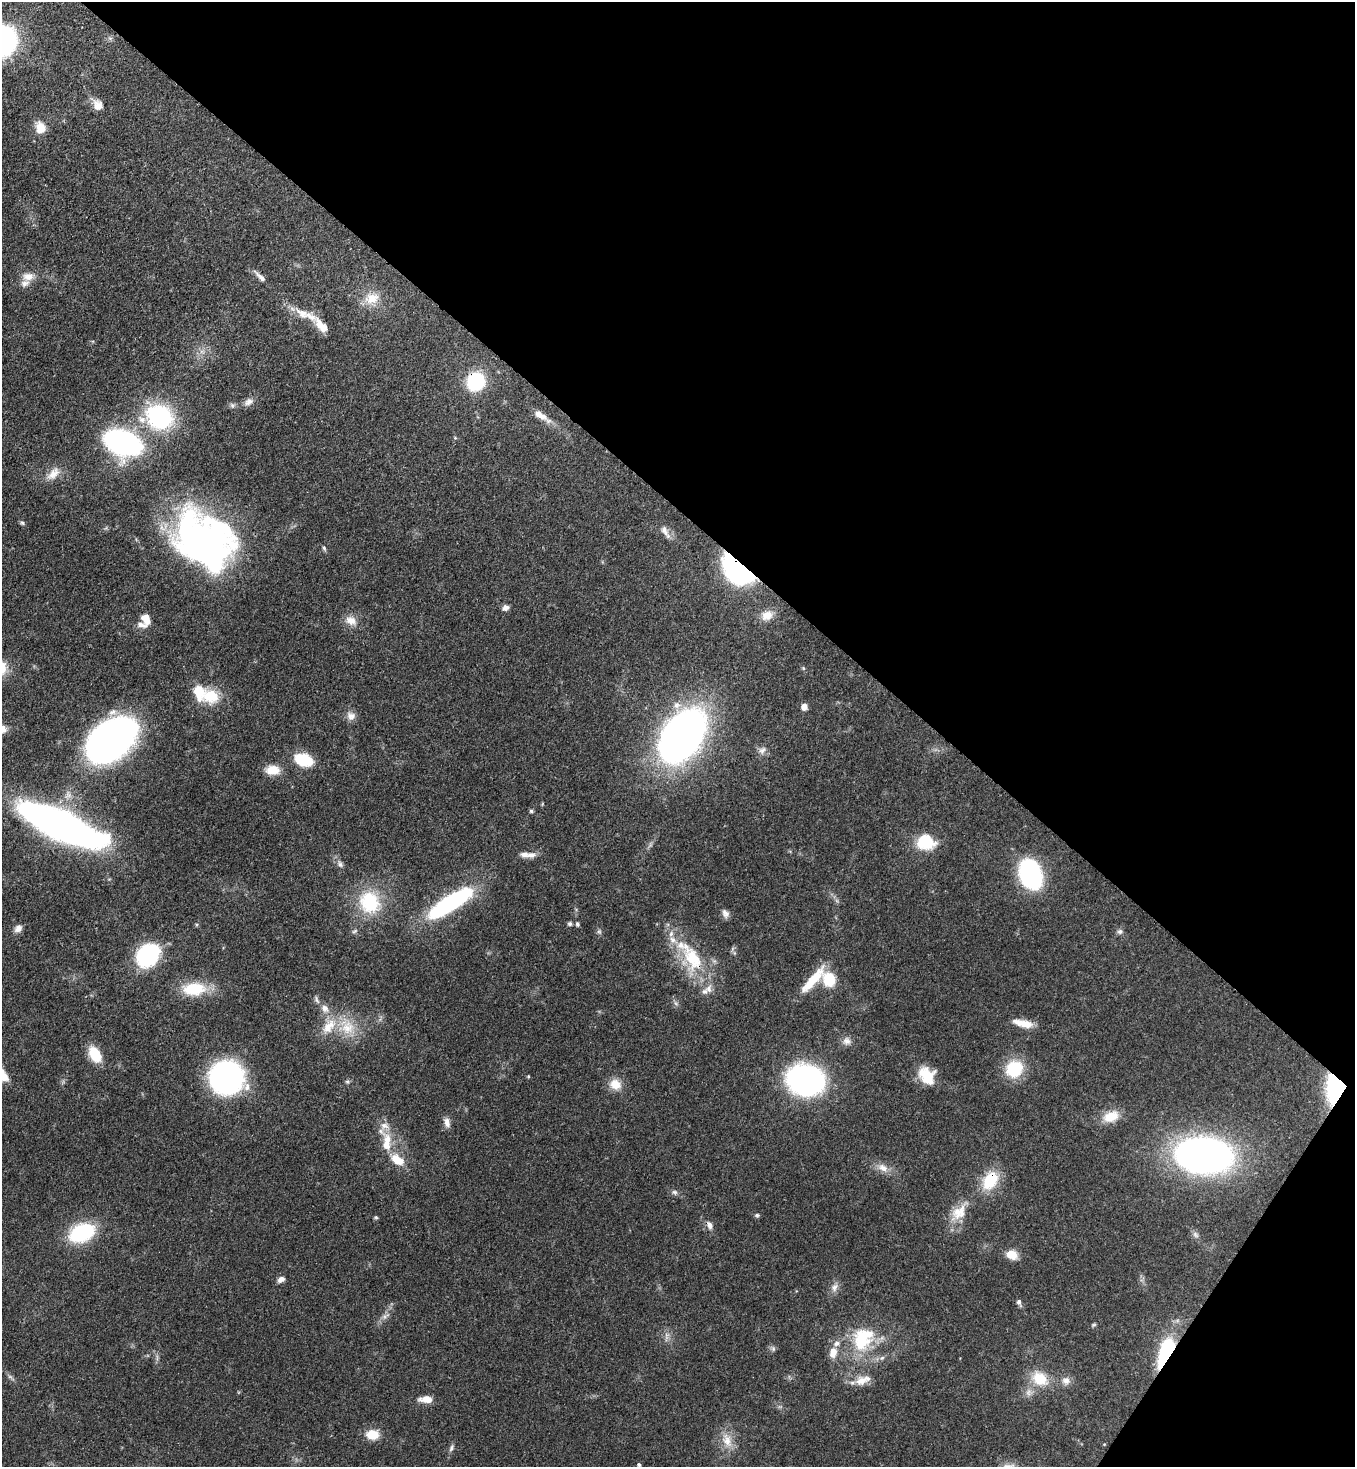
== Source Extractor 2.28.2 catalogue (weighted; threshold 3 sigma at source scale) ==
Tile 8 of 4 x 4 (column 4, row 2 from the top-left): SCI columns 4286-5638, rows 2990-4454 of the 6002 x 5979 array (HDU 1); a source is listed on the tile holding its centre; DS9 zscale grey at full resolution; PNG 1357 x 1469 px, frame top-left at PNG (2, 2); no overlay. Shown black and unused: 37% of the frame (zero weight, under 3 of 4 exposures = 7% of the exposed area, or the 3 px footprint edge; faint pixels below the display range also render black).
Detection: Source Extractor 2.28.2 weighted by HDU 2 'WHT'; one run over the whole footprint, this tile lists its part. Background 0.0889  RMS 0.0039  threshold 0.0176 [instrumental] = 3 sigma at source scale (4.5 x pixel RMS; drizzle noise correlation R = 1.50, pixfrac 1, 0.05/0.05 arcsec/px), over >= 5 px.
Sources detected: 128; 6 too faint to see at this stretch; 2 inside a brighter object's white glare — not listed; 17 inside a brighter listed object's ellipse — not listed separately; the other 103 listed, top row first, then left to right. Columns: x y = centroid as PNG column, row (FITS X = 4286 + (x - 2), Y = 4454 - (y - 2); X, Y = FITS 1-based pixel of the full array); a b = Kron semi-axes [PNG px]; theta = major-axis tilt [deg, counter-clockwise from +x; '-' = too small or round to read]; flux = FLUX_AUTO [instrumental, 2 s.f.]
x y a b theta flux
97 105 15 11 -56 3.9
40 128 13 10 -73 6.1
28 276 17 11 2 4.1
260 276 20 6 -44 2.3
372 298 22 17 14 7.7
302 313 23 12 -31 6.8
476 382 15 14 - 28
249 402 14 8 34 2.2
232 405 7 7 - 0.99
541 415 23 8 -34 5.1
160 417 28 25 -24 44
123 442 21 14 -19 180
53 474 23 12 46 5
22 523 7 5 -35 0.73
664 530 17 9 -64 2.9
201 539 75 43 5 130
324 548 6 5 - 0.7
737 569 30 18 -44 82
505 608 8 6 11 1.9
767 615 16 13 21 4.9
146 619 12 9 -59 4.2
351 621 16 12 -30 4.2
803 668 6 4 -46 0.52
211 696 22 20 -28 12
804 707 6 6 - 2.5
113 712 13 8 24 2.7
351 716 13 11 -36 2.7
682 736 39 24 55 290
110 741 35 23 40 250
762 750 12 9 47 2.1
304 760 15 9 -18 20
272 770 16 10 0 6.3
542 804 6 3 72 0.35
531 811 5 4 - 0.66
60 825 52 15 -25 450
925 841 15 13 -17 19
531 855 14 9 4 2.5
340 864 9 6 -73 1.3
1030 874 21 14 -69 77
370 902 31 27 -59 23
450 903 43 12 33 65
725 913 11 8 -64 1.9
570 924 6 5 - 0.76
577 924 6 5 - 0.7
197 925 5 5 - 0.51
18 929 10 8 36 2.2
354 931 8 5 27 0.85
599 931 6 6 - 0.77
1120 931 8 7 - 1.2
734 953 6 4 72 0.58
147 955 14 11 44 72
693 959 45 26 -73 25
829 979 15 13 -69 12
812 980 41 10 49 12
194 989 28 15 3 15
317 1000 12 5 -71 1.1
676 1003 7 6 - 1
325 1008 12 9 -47 3.1
1023 1023 25 9 -13 5.7
347 1027 25 20 -54 13
847 1041 12 11 - 2.4
95 1054 15 9 -61 12
1014 1069 16 15 - 20
528 1076 4 4 - 0.41
927 1076 20 15 -56 12
227 1077 25 24 - 120
806 1080 27 21 -9 130
347 1081 6 5 - 0.69
615 1084 15 13 -30 5.4
1338 1088 19 16 55 84
1111 1116 21 13 20 8.1
447 1122 13 8 -76 2.3
387 1139 17 13 -73 6.8
1204 1155 44 27 -6 220
397 1160 16 9 -34 7.6
883 1168 16 10 -36 3.8
990 1181 23 16 55 15
674 1192 8 6 -31 1
959 1212 31 16 49 9.3
757 1215 6 5 - 0.67
376 1217 6 4 -4 0.56
709 1225 11 7 -61 2.1
82 1233 20 13 22 43
1195 1235 10 6 -51 1.3
1011 1254 11 9 -22 6.3
281 1279 9 6 31 1.8
834 1287 14 9 58 2.5
1019 1302 9 5 -70 1.2
1094 1325 7 4 20 0.52
861 1340 31 24 87 23
773 1349 9 5 -64 0.96
833 1352 12 8 80 4.4
1166 1353 28 11 68 38
882 1358 7 5 43 1
1040 1379 24 18 -31 11
861 1381 17 13 4 5.5
1066 1381 12 11 - 2.7
426 1399 15 7 -2 4.6
373 1435 14 11 -1 6.6
727 1440 23 13 -67 6.4
1104 1444 5 3 - 0.28
451 1448 11 5 66 1.2
639 1465 4 4 - 0.81
Overlapping masked pixels (flux is a lower limit): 6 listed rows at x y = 476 382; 737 569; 693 959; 1338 1088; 990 1181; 1166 1353